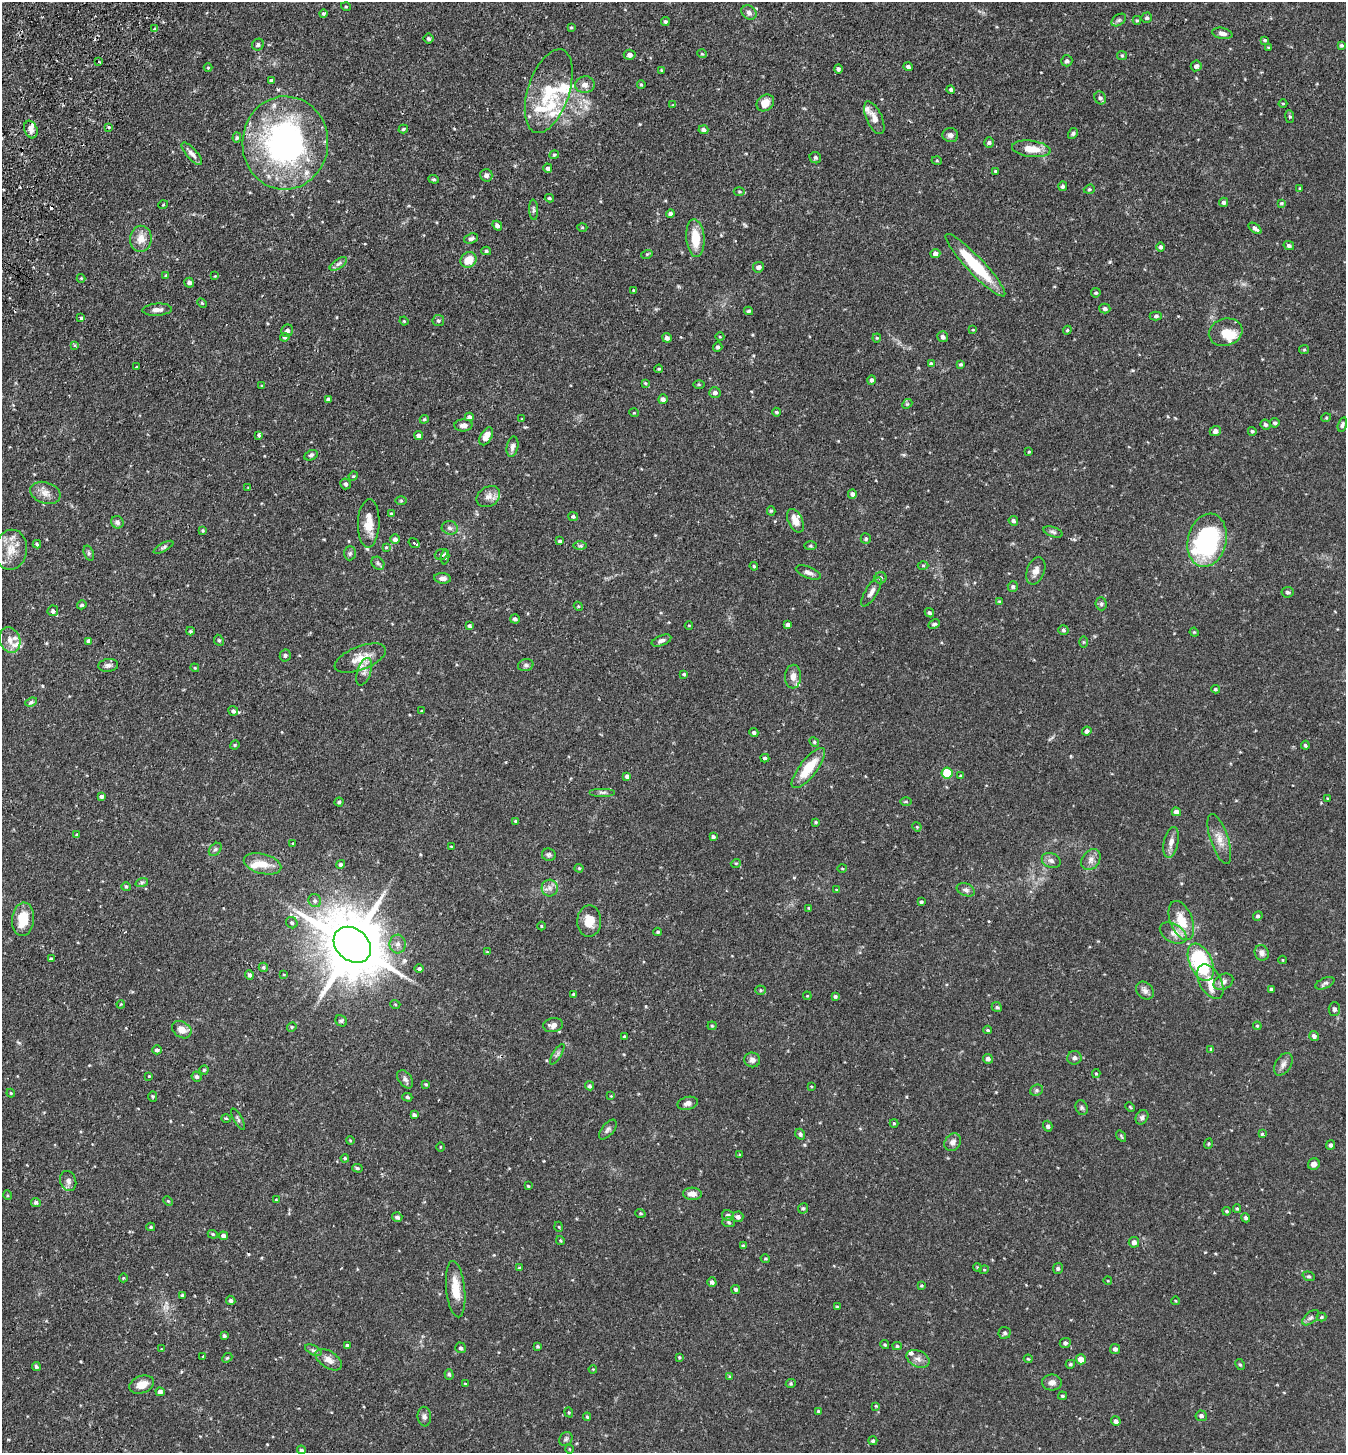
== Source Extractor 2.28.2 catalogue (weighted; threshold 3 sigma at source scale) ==
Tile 11 of 4 x 4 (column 3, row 3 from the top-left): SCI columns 2889-4232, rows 1484-2934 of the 5914 x 5870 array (HDU 1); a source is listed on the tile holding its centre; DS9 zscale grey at full resolution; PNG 1348 x 1455 px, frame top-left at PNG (2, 2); each listed source drawn as its Kron ellipse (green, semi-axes under 4 px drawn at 4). Shown black and unused: <1% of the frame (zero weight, under 2 of 3 exposures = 3% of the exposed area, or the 3 px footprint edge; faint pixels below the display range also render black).
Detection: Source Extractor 2.28.2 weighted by HDU 2 'WHT'; one run over the whole footprint, this tile lists its part. Background 0.114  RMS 0.0066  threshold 0.0297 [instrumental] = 3 sigma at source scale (4.5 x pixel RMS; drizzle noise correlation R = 1.50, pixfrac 1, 0.05/0.05 arcsec/px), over >= 5 px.
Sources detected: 434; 3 cosmic-ray / hot-pixel residue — neither listed nor drawn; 16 inside a brighter listed object's ellipse — not listed separately; the other 415 listed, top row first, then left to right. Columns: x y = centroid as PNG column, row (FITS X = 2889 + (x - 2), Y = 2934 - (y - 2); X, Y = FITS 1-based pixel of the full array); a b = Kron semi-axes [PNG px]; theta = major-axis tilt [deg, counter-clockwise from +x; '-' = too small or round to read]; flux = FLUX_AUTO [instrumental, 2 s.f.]
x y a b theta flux
346 7 5 3 - 0.55
323 13 4 4 - 0.95
749 13 8 6 -36 2.3
1147 18 5 5 - 1.2
1119 20 8 5 36 1.5
1137 20 4 3 - 0.72
665 22 4 4 - 1.2
571 27 4 3 - 0.56
155 29 4 4 - 0.91
1222 33 10 5 -11 2.9
428 39 5 5 - 1.2
1265 40 4 3 - 0.83
258 45 6 5 - 1.5
1341 45 4 3 - 0.91
1269 48 4 3 - 1
702 54 5 3 - 0.64
630 55 6 5 - 2.3
1122 56 5 4 - 0.8
1067 61 6 5 - 1.4
99 62 3 2 - 0.86
1196 66 5 5 - 2
208 67 4 3 - 0.56
908 67 4 4 - 1.3
838 69 5 4 - 1.2
662 70 4 3 - 0.64
272 80 4 3 - 1.2
585 85 9 8 - 3.3
641 85 4 3 - 0.77
951 89 4 4 - 1.2
549 91 43 20 72 27
1100 98 7 5 -67 1.5
765 103 9 7 40 6.4
1283 103 4 3 - 0.45
673 105 4 4 - 0.48
1290 117 6 4 -82 0.97
874 118 17 8 -65 5.1
109 127 4 3 - 0.64
31 129 9 6 -69 3.6
403 129 5 3 - 0.82
703 130 5 4 - 1.7
1073 133 5 4 - 1.1
950 135 8 7 - 2.2
237 138 5 4 - 0.89
285 143 46 43 86 170
989 143 5 5 - 1.2
1031 149 19 8 -7 10
192 154 14 5 -48 2.9
554 155 5 4 - 0.87
815 158 6 5 - 1.3
937 161 5 3 - 0.57
548 168 4 4 - 1.7
995 171 4 4 - 0.7
486 175 6 6 - 2.1
434 179 5 4 - 0.91
1063 186 5 4 - 1.4
1300 188 3 3 - 0.62
1089 189 5 4 - 0.85
739 191 5 3 - 0.64
549 198 4 3 - 0.84
1224 202 4 4 - 1.6
1282 203 4 3 - 0.65
163 205 5 3 - 0.48
534 210 10 4 -87 1.4
670 213 4 4 - 1.6
497 226 5 4 - 1.9
582 227 5 3 - 0.61
1255 228 7 4 -37 2
695 238 19 9 -85 14
141 239 13 11 83 6.7
471 239 7 5 19 1.5
1289 245 5 4 - 1.4
1160 247 5 4 - 1.3
486 251 5 4 - 0.84
647 254 5 3 - 0.62
935 254 5 4 - 2.4
469 260 8 7 - 8.7
338 264 10 4 34 1.8
975 265 42 8 -46 33
758 267 5 5 - 2.1
166 275 3 3 - 0.6
215 276 3 3 - 0.45
81 278 4 4 - 0.63
189 283 5 5 - 1.8
634 291 4 3 - 0.86
1096 293 4 4 - 0.88
202 303 5 3 - 0.65
1105 308 5 5 - 1.7
157 310 15 6 3 3.1
749 311 4 3 - 1.1
1156 316 6 4 2 1.1
81 318 3 3 - 2.3
404 321 4 4 - 0.62
438 321 6 5 - 1.4
973 330 4 3 - 0.52
1067 330 4 4 - 0.77
287 331 6 6 - 2.1
1226 332 17 13 16 8.3
285 337 5 4 - 1.3
720 337 4 3 - 0.48
943 337 5 5 - 1.8
667 338 5 4 - 2
877 338 4 4 - 0.65
75 346 4 3 - 0.78
718 347 5 4 - 1.1
1304 350 5 4 - 0.67
931 364 4 4 - 1.1
961 364 4 3 - 0.8
137 367 3 2 - 0.58
659 369 4 3 - 0.74
871 380 5 4 - 1.7
645 383 4 4 - 0.62
699 384 5 3 - 0.65
262 386 3 3 - 0.76
715 393 5 5 - 2
329 399 4 4 - 1.6
663 399 5 4 - 2.2
907 404 5 4 - 0.85
776 412 4 3 - 0.76
634 413 5 3 - 0.53
469 417 4 4 - 1.9
1326 418 5 3 - 0.64
424 419 4 4 - 0.79
522 419 3 3 - 0.4
1275 423 4 4 - 1.3
463 425 9 6 3 2.8
1266 425 5 4 - 1.6
1342 425 7 4 73 1.2
1215 431 5 5 - 2.6
1252 431 4 4 - 0.88
259 435 4 3 - 3.1
419 436 4 4 - 2.7
486 436 10 5 61 4.9
512 447 10 5 78 2.5
1029 452 4 3 - 0.61
311 455 7 5 25 1.3
353 476 5 4 - 0.69
345 484 5 5 - 1.5
248 488 3 3 - 0.43
45 493 15 10 -19 5.3
852 494 5 4 - 1.9
488 497 12 9 34 4.4
401 501 6 4 -1 0.82
771 511 5 4 - 0.82
391 514 3 3 - 0.83
573 516 5 4 - 1.3
795 521 12 7 -64 6.1
1013 521 5 4 - 1.4
117 522 6 6 - 1.9
369 523 24 11 88 10
450 528 8 6 -11 2.1
203 531 4 4 - 0.79
1053 532 10 5 -19 1.5
395 539 5 5 - 2.2
866 539 5 5 - 1.1
1207 540 27 19 76 81
560 541 4 3 - 0.94
414 543 6 3 -34 8.4
37 544 4 4 - 0.92
580 546 7 4 0 1.2
811 546 6 3 0 0.72
163 547 11 4 29 1.3
386 547 4 3 - 0.6
11 550 20 16 80 12
89 553 8 5 -70 1.3
350 553 7 5 88 1.3
441 555 6 5 - 1.6
445 557 7 3 86 2.5
378 563 7 5 -45 1.4
754 566 4 3 - 0.64
923 566 5 3 - 0.67
1036 571 14 9 70 4.3
808 572 13 5 -21 2.5
442 578 8 5 -5 2.4
881 578 6 5 - 1.4
1013 587 5 5 - 1.2
871 592 16 6 58 3.1
1287 592 6 5 - 1.2
999 601 4 4 - 0.56
1101 604 6 5 - 1.2
82 605 5 4 - 0.99
578 606 5 3 - 0.59
53 611 5 5 - 1.9
929 613 5 4 - 1.2
515 619 5 4 - 1.2
934 624 6 4 26 1.2
689 625 4 3 - 0.47
788 625 4 4 - 2.5
469 626 3 3 - 0.95
1063 630 5 4 - 1.1
190 631 4 3 - 0.8
1194 632 5 4 - 0.61
10 640 13 10 -71 5.1
219 640 6 4 -66 1
89 641 4 4 - 1.5
661 641 10 5 22 2.2
1083 642 6 4 -90 0.74
285 655 6 5 - 1.3
360 658 27 11 21 10
108 665 10 6 6 2.4
526 665 8 6 14 1.5
195 668 4 3 - 0.62
364 672 14 6 72 3.7
684 674 4 4 - 0.89
793 677 12 8 87 4
1215 689 4 3 - 0.87
31 702 6 4 21 1.2
233 711 5 4 - 1.6
422 711 3 3 - 0.62
1087 731 5 4 - 1.7
754 732 4 4 - 1.1
814 742 5 4 - 0.82
235 745 5 4 - 0.66
1305 745 4 3 - 1.2
765 758 4 4 - 1.2
808 768 24 8 52 18
947 773 5 5 - 19
627 776 4 4 - 1.8
961 776 4 4 - 0.98
603 792 13 4 0 1.7
102 796 4 4 - 1.6
1327 798 4 2 - 0.5
906 801 6 4 -1 0.7
339 802 4 4 - 1.2
1176 812 5 4 - 3.6
516 821 4 3 - 0.85
816 822 4 3 - 0.72
917 827 5 4 - 0.55
77 835 3 3 - 1
713 837 4 3 - 1.3
1219 839 26 9 -72 7.1
1171 842 15 7 77 3.8
293 843 3 3 - 1.3
451 847 3 2 - 0.48
215 849 7 5 48 1.5
549 855 7 6 - 1.3
1051 860 10 7 -24 2.4
1091 860 11 8 54 3.6
736 863 5 3 - 0.58
262 864 19 9 -15 9.4
340 864 4 4 - 1.3
579 868 4 4 - 0.63
842 868 5 3 - 0.65
142 882 6 4 19 0.99
126 887 5 4 - 0.85
550 888 8 8 - 3.1
837 890 4 4 - 0.61
966 890 9 6 -22 2.1
315 901 7 6 - 1.5
921 902 3 3 - 0.88
809 908 3 3 - 0.65
1258 916 5 4 - 1.1
23 919 17 11 85 14
589 921 16 12 88 8.9
1181 921 20 11 -69 14
292 923 6 5 - 1.1
541 926 4 3 - 0.57
658 932 4 3 - 0.88
1173 933 14 9 -29 4.6
398 944 9 8 - 3.2
352 945 20 16 -41 4800
487 952 4 4 - 0.52
1262 953 8 7 - 2.5
51 959 4 3 - 1.4
1283 960 4 3 - 0.46
1201 962 20 11 -66 61
263 967 5 4 - 0.99
419 969 4 4 - 1.3
249 975 5 4 - 1.7
284 975 4 2 - 0.49
1210 982 19 11 -61 8.1
1223 982 10 7 28 2.8
1325 983 10 5 23 1.6
1271 989 4 3 - 1.2
761 990 5 4 - 0.85
1145 990 10 7 -47 2.5
574 994 3 3 - 0.89
807 996 4 3 - 0.5
835 997 3 3 - 0.86
121 1004 4 3 - 0.55
395 1004 5 3 - 0.59
997 1007 5 4 - 0.92
1334 1009 7 6 - 1.8
341 1021 6 5 - 1.1
553 1025 10 7 10 3.5
712 1026 4 4 - 0.66
1257 1026 4 4 - 0.7
292 1027 5 4 - 0.81
182 1030 10 8 -32 5.6
988 1030 4 3 - 0.95
624 1036 3 3 - 0.89
1314 1036 5 5 - 2
1211 1049 3 3 - 0.7
157 1050 5 4 - 1.5
557 1054 12 3 58 1.3
1074 1058 7 7 - 1.9
988 1059 5 4 - 2.1
752 1060 8 7 - 2.7
1283 1064 12 7 58 3
204 1070 4 4 - 0.86
1096 1074 4 4 - 0.59
149 1076 3 3 - 0.48
197 1076 5 4 - 1.6
405 1079 10 6 -54 2
426 1084 4 3 - 0.72
590 1086 4 4 - 1.3
811 1086 4 3 - 0.51
1036 1090 7 5 22 1.3
11 1093 4 4 - 0.67
153 1096 5 4 - 0.95
611 1096 3 3 - 0.41
407 1097 5 4 - 1
688 1103 10 6 14 2.6
1130 1107 5 3 - 0.6
1082 1108 7 6 - 1.2
414 1115 4 3 - 1.5
1142 1117 7 6 - 1.7
226 1119 4 3 - 1.2
238 1119 12 4 -60 1.4
894 1123 4 4 - 0.57
1048 1126 5 4 - 1.5
608 1130 12 6 51 1.9
800 1134 5 4 - 1.5
1262 1134 4 4 - 0.81
1121 1136 6 3 -56 0.7
350 1140 4 3 - 0.5
953 1142 9 7 51 2.9
1208 1144 5 3 - 0.67
1331 1145 5 4 - 1.4
440 1147 4 3 - 0.56
740 1155 4 3 - 0.62
345 1158 4 4 - 0.88
1314 1164 6 5 - 2.8
357 1168 5 4 - 0.94
68 1181 10 8 -72 2.7
528 1186 3 3 - 0.63
692 1194 9 6 -3 4.8
7 1195 5 3 - 0.6
276 1200 3 2 - 0.63
168 1201 5 3 - 0.6
36 1202 5 4 - 1.5
803 1208 5 5 - 0.98
1237 1209 4 4 - 0.72
1227 1211 4 3 - 0.77
640 1213 5 4 - 0.7
728 1215 6 5 - 2
397 1217 5 5 - 1.5
738 1217 5 5 - 1.9
1246 1218 5 4 - 1.2
728 1222 6 5 - 1.1
151 1227 4 4 - 0.85
559 1227 5 3 - 0.53
213 1234 5 4 - 0.85
223 1236 4 4 - 2.1
560 1240 5 3 - 0.62
1134 1242 5 5 - 2.3
743 1246 3 3 - 0.74
765 1258 5 3 - 0.68
977 1267 4 3 - 0.6
519 1268 4 4 - 0.6
1058 1269 5 5 - 1.1
984 1270 5 3 - 0.57
1309 1276 6 4 -19 1
123 1278 4 3 - 0.48
1108 1281 4 3 - 0.47
712 1282 5 4 - 1.6
921 1285 3 3 - 0.76
456 1289 28 9 -84 12
736 1289 5 4 - 1.4
182 1296 3 3 - 0.85
231 1300 5 4 - 1.3
1176 1301 4 3 - 0.47
837 1307 4 3 - 0.65
1321 1317 5 4 - 0.77
1311 1318 10 5 40 1.8
1005 1333 6 6 - 1.2
224 1336 3 3 - 0.92
1065 1343 5 4 - 1.4
347 1345 4 3 - 1.2
885 1345 5 4 - 0.73
538 1346 3 3 - 0.74
897 1346 5 4 - 0.97
461 1348 5 5 - 1.4
161 1349 3 2 - 0.39
1115 1349 5 5 - 1.4
313 1350 9 5 -26 1.4
203 1356 3 3 - 1.6
679 1357 3 3 - 0.58
227 1358 5 4 - 0.73
918 1359 12 8 -26 3.4
1028 1359 4 3 - 0.62
1081 1359 5 5 - 5.6
329 1360 15 8 -34 4.6
1070 1364 4 4 - 0.89
1240 1365 6 4 -61 0.88
36 1366 4 4 - 1.2
593 1369 4 3 - 0.52
449 1374 5 4 - 0.91
730 1377 4 3 - 0.69
1052 1382 10 8 -2 3.3
465 1384 3 3 - 0.54
791 1384 5 4 - 0.86
142 1385 13 8 20 6.3
160 1392 4 4 - 1.9
1063 1396 4 3 - 0.83
876 1406 4 3 - 0.57
818 1411 3 3 - 0.58
569 1412 5 4 - 0.7
1201 1416 5 5 - 1.7
424 1417 10 6 -85 2
587 1417 4 3 - 0.8
1116 1421 5 4 - 2.3
566 1439 7 6 - 1.4
873 1441 4 4 - 1.1
569 1449 4 3 - 0.51
301 1450 4 4 - 1.2